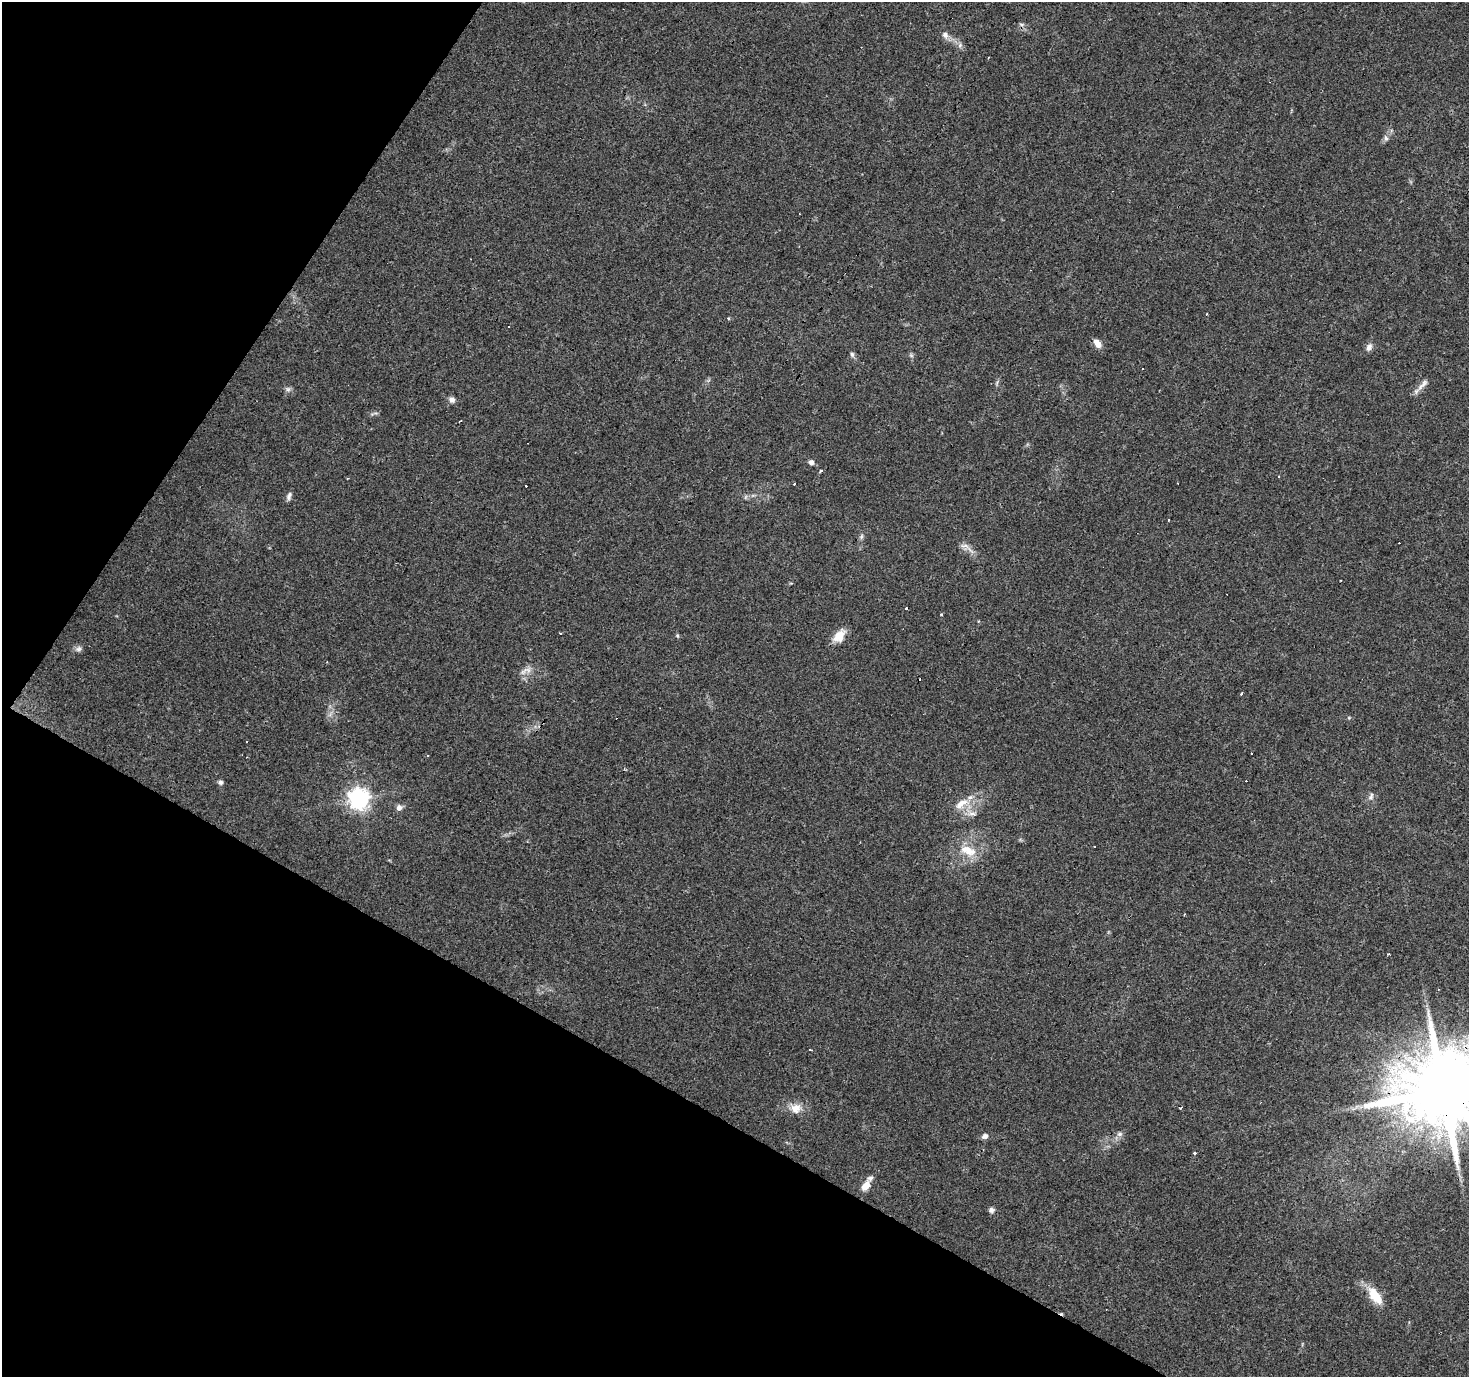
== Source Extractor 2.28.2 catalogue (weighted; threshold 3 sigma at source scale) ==
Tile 9 of 4 x 4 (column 1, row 3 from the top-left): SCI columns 4-1470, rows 1630-3004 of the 5871 x 5941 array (HDU 1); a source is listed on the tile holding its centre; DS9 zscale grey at full resolution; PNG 1471 x 1379 px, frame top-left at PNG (2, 2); no overlay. Shown black and unused: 28% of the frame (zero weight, under 3 of 4 exposures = <1% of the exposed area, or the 3 px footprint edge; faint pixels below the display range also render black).
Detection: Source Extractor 2.28.2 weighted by HDU 2 'WHT'; one run over the whole footprint, this tile lists its part. Background 0.0408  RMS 0.0038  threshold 0.017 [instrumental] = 3 sigma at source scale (4.5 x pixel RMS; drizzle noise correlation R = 1.50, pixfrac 1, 0.0396/0.0396 arcsec/px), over >= 5 px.
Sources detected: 61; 13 cosmic-ray / hot-pixel residue — not listed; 2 inside a brighter listed object's ellipse — not listed separately; the other 46 listed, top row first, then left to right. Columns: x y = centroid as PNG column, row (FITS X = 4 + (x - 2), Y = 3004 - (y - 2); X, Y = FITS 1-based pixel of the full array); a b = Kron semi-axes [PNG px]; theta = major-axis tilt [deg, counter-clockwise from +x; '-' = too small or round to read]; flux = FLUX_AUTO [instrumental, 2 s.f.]
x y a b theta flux
1021 24 6 4 -18 0.69
945 35 10 8 -62 1.8
960 45 6 5 - 0.83
1386 138 7 6 - 1
1206 314 4 2 - 0.29
728 318 4 3 - 0.46
1097 343 9 6 -52 3.4
1369 347 11 7 67 1.7
852 354 7 5 -74 0.91
1423 384 22 6 46 2.3
288 389 8 6 0 1
452 400 7 7 - 1.7
460 421 3 2 - 0.46
811 462 6 5 - 1.5
821 471 4 3 - 0.59
347 479 2 2 - 0.35
794 484 3 3 - 1.1
289 496 11 6 71 1.3
861 536 8 5 70 0.81
966 546 22 6 -29 2.4
1341 580 2 2 - 0.31
560 633 3 2 - 0.56
677 636 6 4 -69 0.52
839 636 18 11 53 5
78 649 9 7 8 1.2
525 670 21 6 41 2.2
1242 693 4 3 - 1.1
247 741 3 3 - 2.8
428 756 3 3 - 0.39
220 782 6 6 - 0.94
1371 797 11 6 69 1.3
359 799 8 7 - 220
961 804 21 10 36 5.1
399 808 8 7 - 1.6
972 814 14 5 -2 1.8
1094 846 3 2 - 0.69
968 851 24 12 -23 7.5
810 1050 3 2 - 0.52
1443 1090 22 19 31 6000
796 1108 14 12 22 4.3
1119 1134 8 6 1 1.1
985 1136 7 6 - 1.4
1195 1153 3 3 - 1.9
866 1186 13 8 55 3.3
991 1210 7 7 - 1.1
1374 1294 19 13 -57 7.4
Overlapping masked pixels (flux is a lower limit): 1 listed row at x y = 1443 1090
Isophote crosses this tile's border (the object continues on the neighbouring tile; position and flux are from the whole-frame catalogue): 1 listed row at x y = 1443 1090